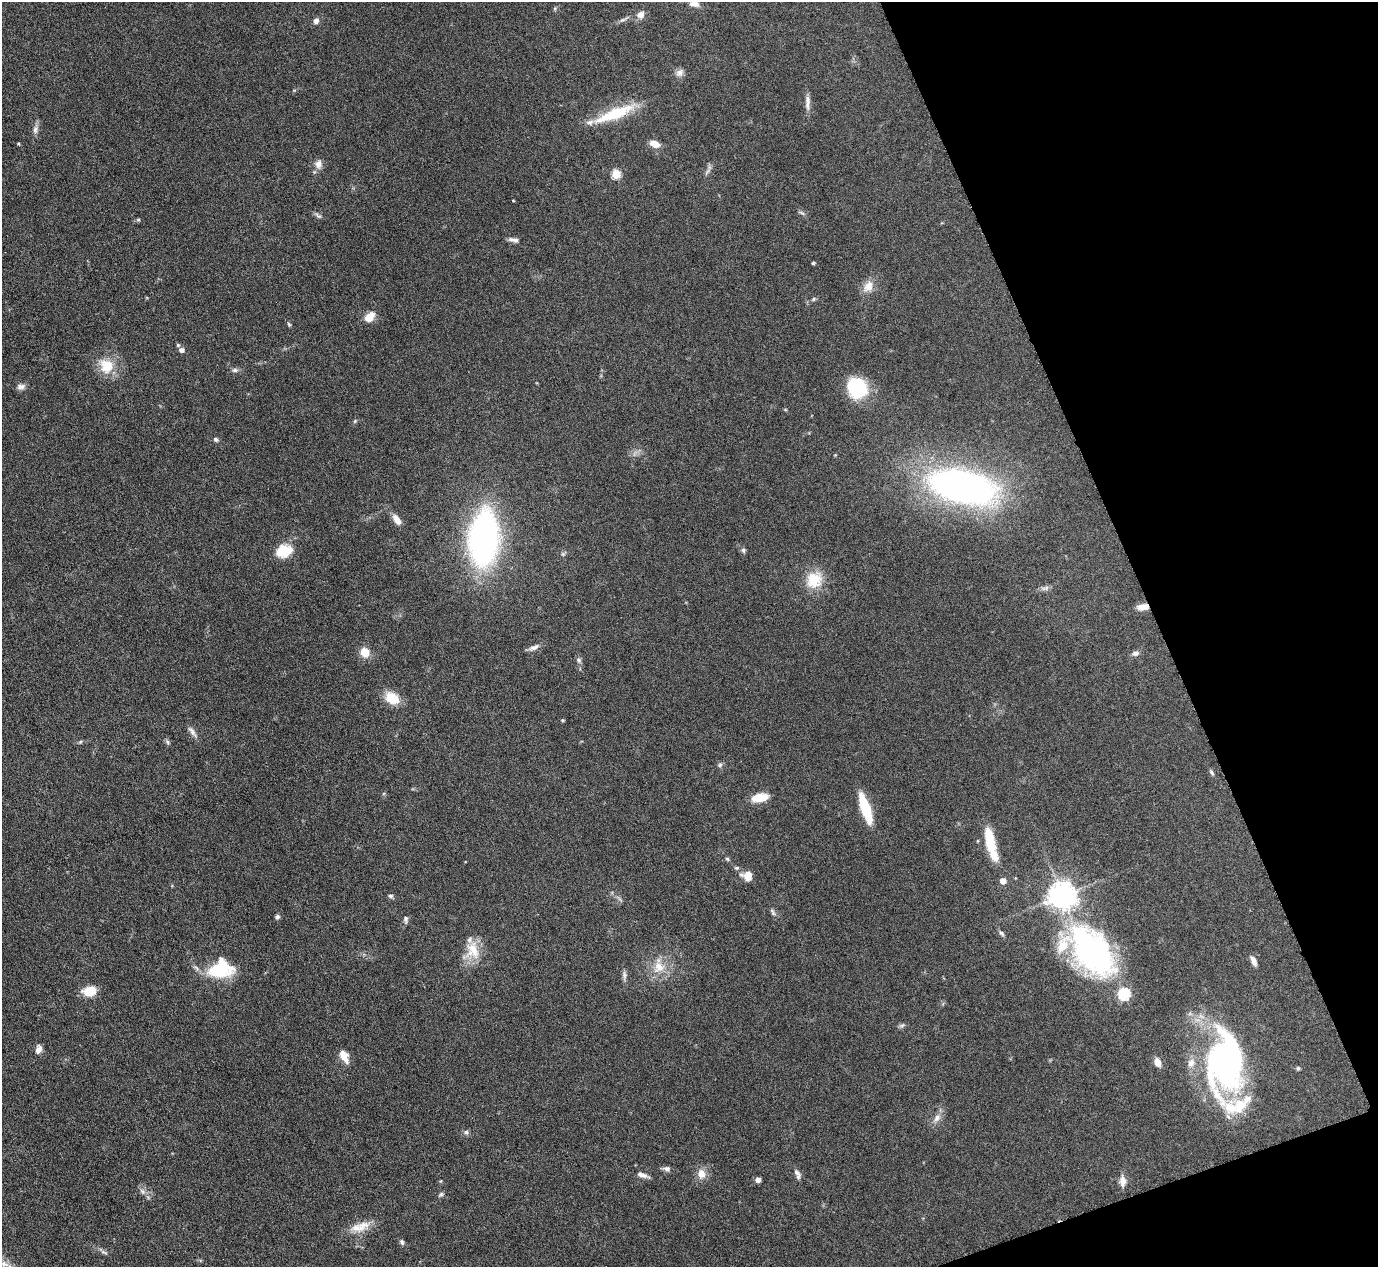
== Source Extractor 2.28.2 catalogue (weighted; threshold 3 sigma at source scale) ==
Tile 12 of 4 x 4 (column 4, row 3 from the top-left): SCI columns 4128-5503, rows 1414-2678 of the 5503 x 5489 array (HDU 1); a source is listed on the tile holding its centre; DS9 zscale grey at full resolution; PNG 1380 x 1269 px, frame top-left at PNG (2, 2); no overlay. Shown black and unused: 18% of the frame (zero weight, under 3 of 6 exposures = <1% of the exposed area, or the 3 px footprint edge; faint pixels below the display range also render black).
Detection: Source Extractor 2.28.2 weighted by HDU 2 'WHT'; one run over the whole footprint, this tile lists its part. Background 0.0746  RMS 0.0042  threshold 0.0172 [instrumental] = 3 sigma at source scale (4.09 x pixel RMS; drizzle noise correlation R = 1.36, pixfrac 0.8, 0.05/0.05 arcsec/px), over >= 5 px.
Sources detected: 99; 7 inside a brighter listed object's ellipse — not listed separately; the other 92 listed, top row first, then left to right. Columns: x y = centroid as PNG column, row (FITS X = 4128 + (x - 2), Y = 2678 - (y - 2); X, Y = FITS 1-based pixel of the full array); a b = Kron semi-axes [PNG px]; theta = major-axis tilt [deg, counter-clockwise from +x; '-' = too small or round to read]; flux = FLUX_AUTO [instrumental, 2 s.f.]
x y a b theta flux
694 3 11 7 -11 2.6
640 15 10 9 - 2.5
623 20 14 4 25 1.3
316 21 7 6 - 1.7
680 73 12 9 43 2
807 99 12 8 -85 2.1
615 114 48 11 22 19
35 129 11 7 83 1.8
18 144 3 3 - 0.57
655 144 11 7 -22 4.1
318 164 13 10 -90 2.5
707 171 11 3 50 0.98
616 174 5 5 - 21
513 201 4 3 - 0.31
801 213 11 3 -24 0.72
318 216 11 5 -34 1
138 220 5 4 - 0.54
514 240 14 5 -11 1.7
813 263 3 3 - 0.68
868 286 16 12 58 4.5
814 299 5 5 - 0.61
369 317 9 7 42 6.5
289 324 6 4 -67 0.55
178 345 4 4 - 0.66
181 350 5 5 - 1.7
107 366 18 17 - 10
235 370 8 5 8 1.1
21 387 11 8 7 1.7
857 388 23 20 -56 21
785 409 5 3 - 0.37
355 421 6 4 47 0.51
216 439 6 5 - 0.9
963 487 68 30 -13 160
397 520 14 7 -54 3.3
484 538 46 24 86 150
743 550 7 6 - 0.87
284 551 19 14 16 9.4
563 554 6 5 - 0.7
814 580 23 20 55 11
1045 588 14 5 11 1.4
1143 607 13 7 5 3.2
534 647 16 6 24 1.9
365 652 10 10 - 5.2
1135 653 8 7 - 1.4
579 660 7 6 - 1
392 698 13 10 -35 11
563 720 4 3 - 0.44
192 732 18 6 -53 1.9
80 742 6 4 44 0.52
167 742 8 5 -28 0.79
720 765 6 5 - 0.82
1212 772 8 5 -58 0.83
759 798 16 8 11 8.1
865 808 25 8 -71 22
991 843 40 10 -76 14
727 859 6 4 -45 0.58
737 868 6 5 - 0.68
747 876 12 10 -22 4.3
1003 881 5 4 - 4.5
391 896 6 5 - 0.83
1062 896 8 8 - 510
773 912 11 5 -67 1
277 917 6 5 - 0.98
406 919 9 6 -85 1.1
1002 933 9 5 -48 0.94
472 951 25 20 77 9.3
1092 951 63 38 -51 100
1254 961 12 6 -65 2.2
659 967 19 17 67 7.9
219 970 35 20 7 17
624 976 12 6 -90 1.4
89 991 12 8 7 10
902 1025 9 5 14 0.88
38 1049 10 7 68 2.1
344 1056 16 9 -63 4.3
1158 1062 9 6 -67 3.4
1225 1062 64 36 88 130
1298 1068 5 5 - 0.59
937 1118 12 8 57 2.4
466 1132 7 6 - 0.98
667 1169 10 7 -13 1.4
701 1174 12 10 -79 3.8
797 1174 14 6 -65 1.7
642 1175 14 6 -20 2.3
758 1180 5 4 - 2.3
1122 1181 15 8 -87 2.8
142 1191 9 6 -28 1.5
441 1194 8 4 41 0.74
360 1227 31 12 17 6.7
402 1242 8 5 -63 0.91
104 1252 12 4 -25 1.1
4 1264 21 7 -13 4.1
Overlapping masked pixels (flux is a lower limit): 1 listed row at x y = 1143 607
Isophote crosses this tile's border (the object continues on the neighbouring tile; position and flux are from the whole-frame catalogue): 2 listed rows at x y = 694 3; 4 1264